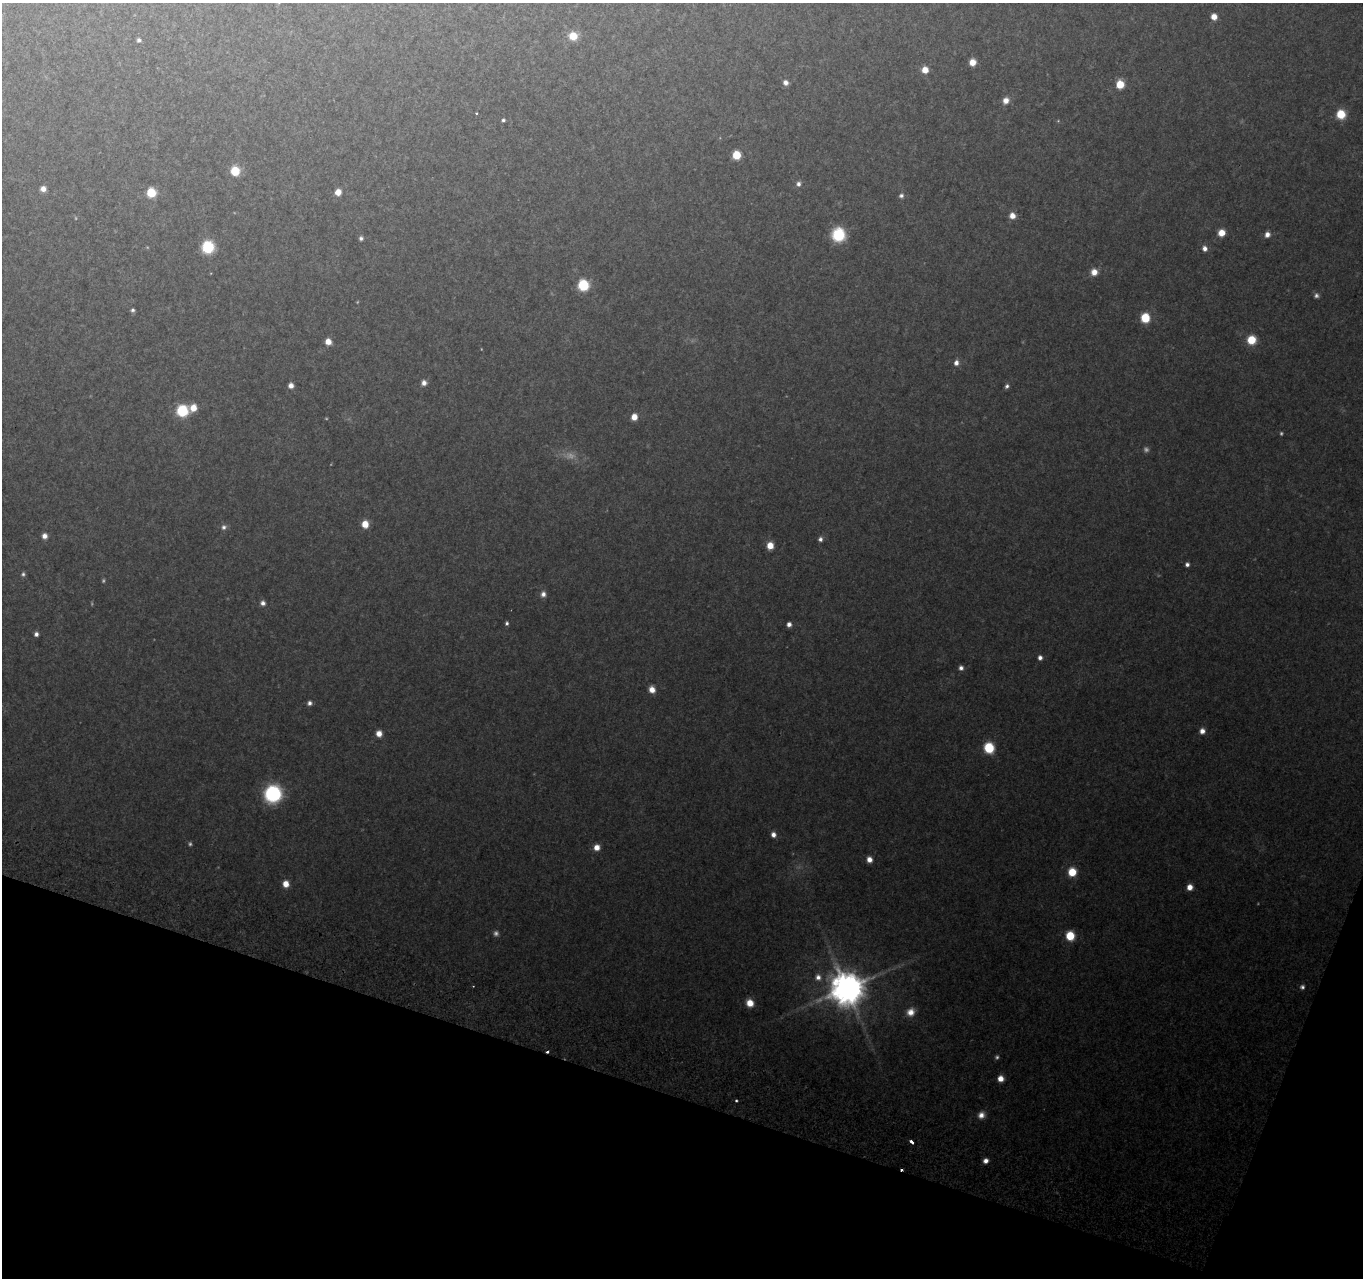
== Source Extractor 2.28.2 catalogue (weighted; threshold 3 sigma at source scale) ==
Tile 15 of 4 x 4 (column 3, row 4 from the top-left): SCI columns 2749-4109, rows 277-1552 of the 5501 x 5715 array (HDU 1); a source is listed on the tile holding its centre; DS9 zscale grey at full resolution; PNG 1365 x 1280 px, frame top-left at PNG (2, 3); no overlay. Shown black and unused: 16% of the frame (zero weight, under 2 of 3 exposures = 3% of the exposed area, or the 3 px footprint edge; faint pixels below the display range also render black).
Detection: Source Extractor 2.28.2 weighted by HDU 2 'WHT'; one run over the whole footprint, this tile lists its part. Background 0.176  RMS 0.013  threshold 0.0572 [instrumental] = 3 sigma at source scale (4.5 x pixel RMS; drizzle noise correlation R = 1.50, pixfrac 1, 0.0396/0.0396 arcsec/px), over >= 5 px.
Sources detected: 89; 11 too faint to see at this stretch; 2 cosmic-ray / hot-pixel residue — not listed; the other 76 listed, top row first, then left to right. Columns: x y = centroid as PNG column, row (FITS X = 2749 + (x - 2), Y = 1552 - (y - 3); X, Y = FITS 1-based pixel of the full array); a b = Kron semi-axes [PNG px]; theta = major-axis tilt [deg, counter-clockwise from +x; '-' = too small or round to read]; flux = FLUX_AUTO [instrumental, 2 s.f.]
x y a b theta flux
1214 17 6 5 - 12
573 36 8 7 - 22
139 40 4 4 - 2.9
972 62 6 5 - 13
925 70 6 6 - 14
785 83 6 6 - 6.1
1120 84 6 6 - 28
1006 100 9 7 60 8.8
476 113 3 2 - 1.8
1341 114 9 8 - 27
503 120 4 4 - 2.7
736 155 6 6 - 38
235 171 7 6 - 39
798 184 7 6 - 4.2
43 189 6 6 - 8.1
338 192 6 5 - 12
151 193 6 6 - 40
901 196 6 5 - 3.4
1012 216 7 6 - 11
1221 233 6 6 - 15
838 234 14 13 - 40
1267 234 7 6 - 6.9
361 238 5 5 - 3.2
208 247 9 8 - 59
1205 248 6 6 - 5.9
1094 272 7 7 - 12
583 285 7 7 - 72
1316 295 6 6 - 3.5
133 310 5 5 - 2.8
1145 318 8 7 - 35
1251 340 7 7 - 33
328 342 6 6 - 11
956 363 7 6 - 6
424 383 6 6 - 5.9
291 385 5 5 - 7.6
1007 386 6 5 - 3.2
193 408 7 7 - 16
182 411 8 8 - 63
634 417 6 6 - 12
365 524 7 6 - 17
224 527 8 7 - 4.5
44 536 6 6 - 6.8
820 539 5 5 - 4.3
770 546 6 6 - 16
1187 564 4 4 - 4.2
23 574 6 5 - 2.6
543 594 7 6 - 5.9
263 603 6 6 - 4.9
507 623 5 4 - 2.7
789 624 5 4 - 5.2
36 634 5 5 - 4.1
1040 658 5 5 - 4.7
961 668 5 5 - 4.4
652 689 6 5 - 12
310 703 5 5 - 4.3
1202 731 6 6 - 7.2
379 733 6 6 - 10
989 748 7 7 - 61
273 794 14 13 - 120
773 835 6 5 - 6.6
597 847 6 6 - 10
869 859 6 5 - 8.7
1072 872 7 7 - 28
286 884 6 6 - 14
1190 887 6 6 - 11
1070 936 7 6 - 37
818 977 9 7 -80 6.9
1302 987 6 6 - 3.7
847 988 10 10 - 3300
750 1003 7 7 - 15
911 1012 11 10 - 12
1001 1079 6 6 - 11
736 1101 3 3 - 2.6
981 1115 9 8 - 8.8
911 1142 4 3 - 20
986 1161 6 5 - 6.4